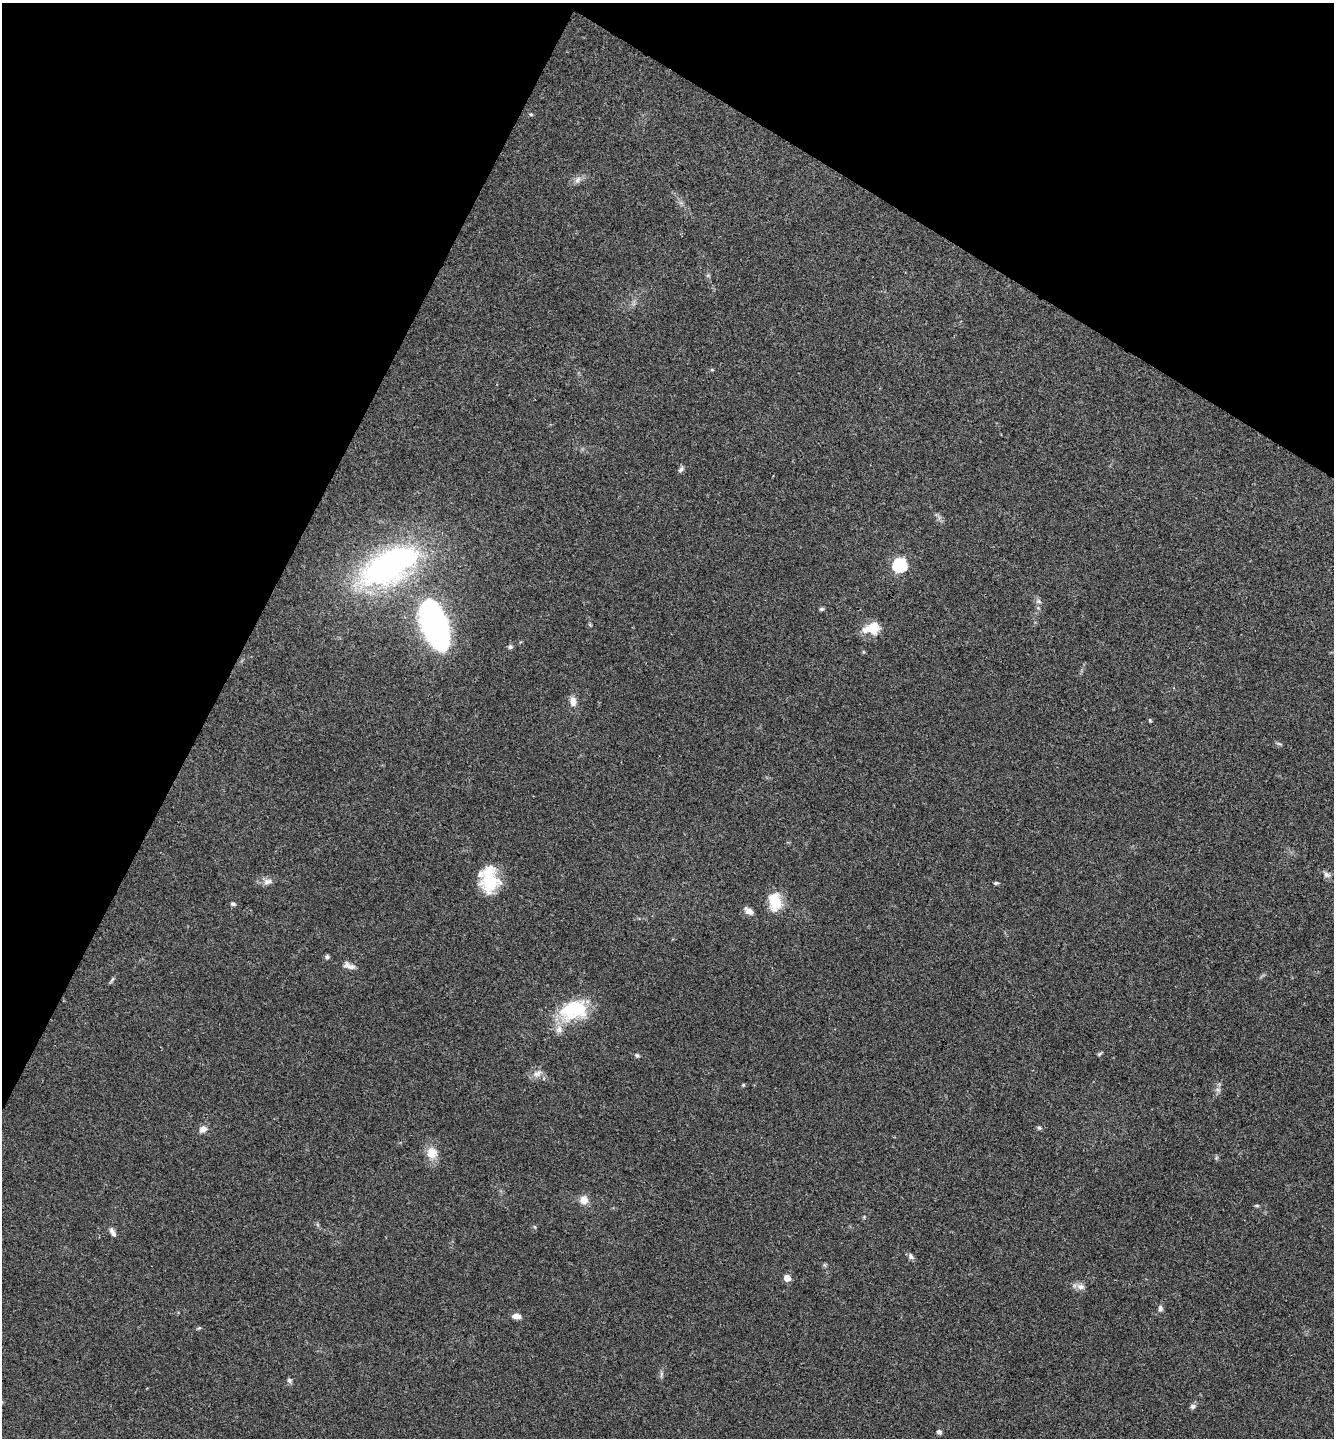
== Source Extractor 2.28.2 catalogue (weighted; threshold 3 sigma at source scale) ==
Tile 2 of 4 x 4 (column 2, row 1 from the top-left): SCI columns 1480-2811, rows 4313-5748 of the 5761 x 5752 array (HDU 1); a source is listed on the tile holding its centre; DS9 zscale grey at full resolution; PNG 1336 x 1440 px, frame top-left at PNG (2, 3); no overlay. Shown black and unused: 26% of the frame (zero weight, under 3 of 4 exposures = <1% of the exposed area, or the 3 px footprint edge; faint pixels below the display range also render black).
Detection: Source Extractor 2.28.2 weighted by HDU 2 'WHT'; one run over the whole footprint, this tile lists its part. Background 0.0754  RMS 0.0059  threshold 0.0265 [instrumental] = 3 sigma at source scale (4.5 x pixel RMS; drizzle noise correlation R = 1.50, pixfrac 1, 0.05/0.05 arcsec/px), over >= 5 px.
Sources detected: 49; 2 inside a brighter listed object's ellipse — not listed separately; the other 47 listed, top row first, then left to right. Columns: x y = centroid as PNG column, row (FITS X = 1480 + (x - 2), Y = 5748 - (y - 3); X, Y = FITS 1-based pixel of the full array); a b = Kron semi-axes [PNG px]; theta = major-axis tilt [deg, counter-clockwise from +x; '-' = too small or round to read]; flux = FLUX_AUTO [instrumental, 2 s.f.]
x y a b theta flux
531 114 5 5 - 0.71
578 180 11 6 54 2.5
712 370 5 3 - 0.62
681 469 9 5 54 1.5
389 565 60 29 28 170
900 565 7 6 - 99
1039 601 8 6 -2 1.5
821 609 6 5 - 0.99
435 624 48 22 -70 170
590 625 6 4 -19 0.62
872 628 21 13 13 12
510 647 6 5 - 1.4
573 701 13 8 -85 4
1150 720 5 4 - 0.69
1279 744 7 4 -19 0.89
1327 875 10 7 -27 2.2
489 879 30 19 -89 26
268 882 12 8 12 3.1
996 883 6 4 12 0.86
775 901 19 12 -82 16
233 904 6 5 - 1.1
749 911 10 6 -35 3.9
327 957 6 5 - 1.3
347 965 10 10 - 3.2
112 979 10 3 50 1
573 1010 36 23 16 34
1099 1054 7 4 32 0.83
637 1055 6 5 - 1.2
538 1073 13 8 32 3.7
743 1085 5 4 - 0.67
1039 1128 6 5 - 1
203 1129 10 7 30 3.3
432 1153 15 14 - 7.7
1216 1158 5 5 - 0.83
584 1200 9 9 - 5.2
1257 1205 6 4 -1 0.78
864 1217 4 4 - 0.55
112 1232 13 6 -62 2.4
911 1256 8 6 -73 1.7
787 1278 5 5 - 7.9
1081 1286 12 8 -17 3
1160 1308 9 6 79 1.8
516 1316 11 6 -2 3.1
661 1374 9 4 77 1.3
289 1380 7 6 - 1.3
1193 1406 8 6 31 1.6
939 1432 5 5 - 1.7